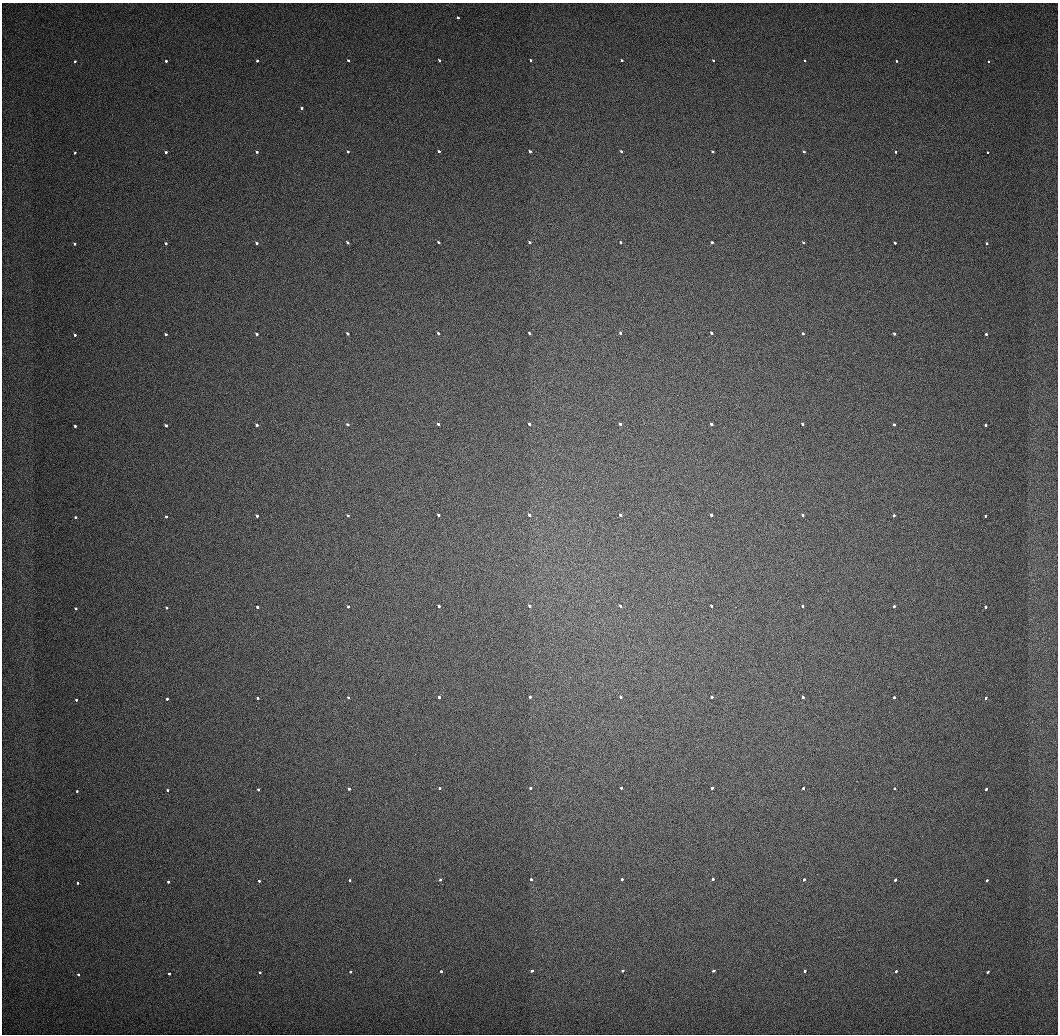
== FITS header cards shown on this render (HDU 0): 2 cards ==
NAXIS1  =                 1056 / Length of Axis 1 (Serial)
NAXIS2  =                 1032 / Length of Axis 2 (Parallel)

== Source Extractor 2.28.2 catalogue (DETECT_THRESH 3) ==
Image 1056 x 1032 px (HDU 0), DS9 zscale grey, 1 PNG px = 1 image px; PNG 1060 x 1036 px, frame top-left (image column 1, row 1032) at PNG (2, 3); no overlay
Background 516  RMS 3.9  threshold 11.7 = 3 sigma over >= 5 px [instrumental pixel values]
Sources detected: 123; all 123 listed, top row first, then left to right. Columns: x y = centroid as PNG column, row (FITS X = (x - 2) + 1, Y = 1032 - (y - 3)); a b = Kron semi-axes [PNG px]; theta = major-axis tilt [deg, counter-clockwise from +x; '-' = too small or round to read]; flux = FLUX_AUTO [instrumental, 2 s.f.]
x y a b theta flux
458 18 3 2 - 420
348 60 3 3 - 490
439 60 3 3 - 540
531 60 3 3 - 550
622 60 3 3 - 540
713 60 3 2 - 480
75 61 3 3 - 340
166 61 3 3 - 380
257 61 3 3 - 450
805 61 3 3 - 470
896 61 3 2 - 430
989 61 3 2 - 330
302 108 3 3 - 560
439 151 3 3 - 670
530 151 3 3 - 760
621 151 3 3 - 670
712 151 3 3 - 620
166 152 3 3 - 510
257 152 3 3 - 510
348 152 3 3 - 540
804 152 3 3 - 590
896 152 3 2 - 520
987 152 3 2 - 370
75 153 3 2 - 400
348 242 3 3 - 840
439 242 3 3 - 810
530 242 3 3 - 840
621 242 3 3 - 800
712 242 3 3 - 830
166 243 3 3 - 570
257 243 3 3 - 720
803 243 3 3 - 710
895 243 3 3 - 640
987 243 3 3 - 530
75 244 3 3 - 460
438 333 3 3 - 930
529 333 3 3 - 960
620 333 3 3 - 950
711 333 3 3 - 920
803 333 3 3 - 830
166 334 3 3 - 650
257 334 3 3 - 790
348 334 3 3 - 900
894 334 3 3 - 740
986 334 3 3 - 620
75 335 3 3 - 500
348 424 3 3 - 960
438 424 3 3 - 1000
529 424 3 3 - 1100
620 424 3 3 - 1200
711 424 3 3 - 1100
802 424 3 3 - 960
166 425 3 3 - 800
257 425 3 3 - 910
894 425 3 3 - 800
986 425 3 3 - 730
75 426 3 3 - 620
348 515 3 3 - 970
438 515 3 3 - 1200
529 515 3 3 - 1400
620 515 3 3 - 1200
711 515 3 3 - 1100
802 515 3 3 - 1000
894 515 3 3 - 890
257 516 3 3 - 900
985 516 3 3 - 680
75 517 3 3 - 670
166 517 3 3 - 780
348 606 3 3 - 1000
439 606 3 3 - 1200
529 606 3 3 - 1200
620 606 3 3 - 1100
711 606 3 3 - 1100
802 606 3 3 - 980
894 606 3 3 - 910
257 607 3 3 - 960
985 607 3 3 - 750
76 608 3 3 - 670
166 608 3 3 - 790
439 697 3 3 - 1000
530 697 3 3 - 1000
621 697 3 3 - 1000
712 697 3 3 - 1100
803 697 3 3 - 950
894 697 3 3 - 810
258 698 3 3 - 840
348 698 3 3 - 970
986 698 3 3 - 650
167 699 3 3 - 730
76 700 3 3 - 600
440 788 3 3 - 860
530 788 3 3 - 940
621 788 3 3 - 900
712 788 3 3 - 880
803 788 3 3 - 810
258 789 3 3 - 740
349 789 3 3 - 890
895 789 3 3 - 650
986 789 3 3 - 530
168 790 3 3 - 650
77 791 3 3 - 490
531 879 3 3 - 740
622 879 3 3 - 720
713 879 3 3 - 740
804 879 3 3 - 610
350 880 3 3 - 720
440 880 3 3 - 760
895 880 3 3 - 560
987 880 3 3 - 400
259 881 3 3 - 590
168 882 3 3 - 580
77 883 3 3 - 450
441 971 3 3 - 600
532 971 3 3 - 690
623 971 3 3 - 650
714 971 3 3 - 650
805 971 3 3 - 550
896 971 3 2 - 420
260 972 3 3 - 550
350 972 3 3 - 560
988 972 3 2 - 380
169 974 3 3 - 430
78 975 4 3 - 380